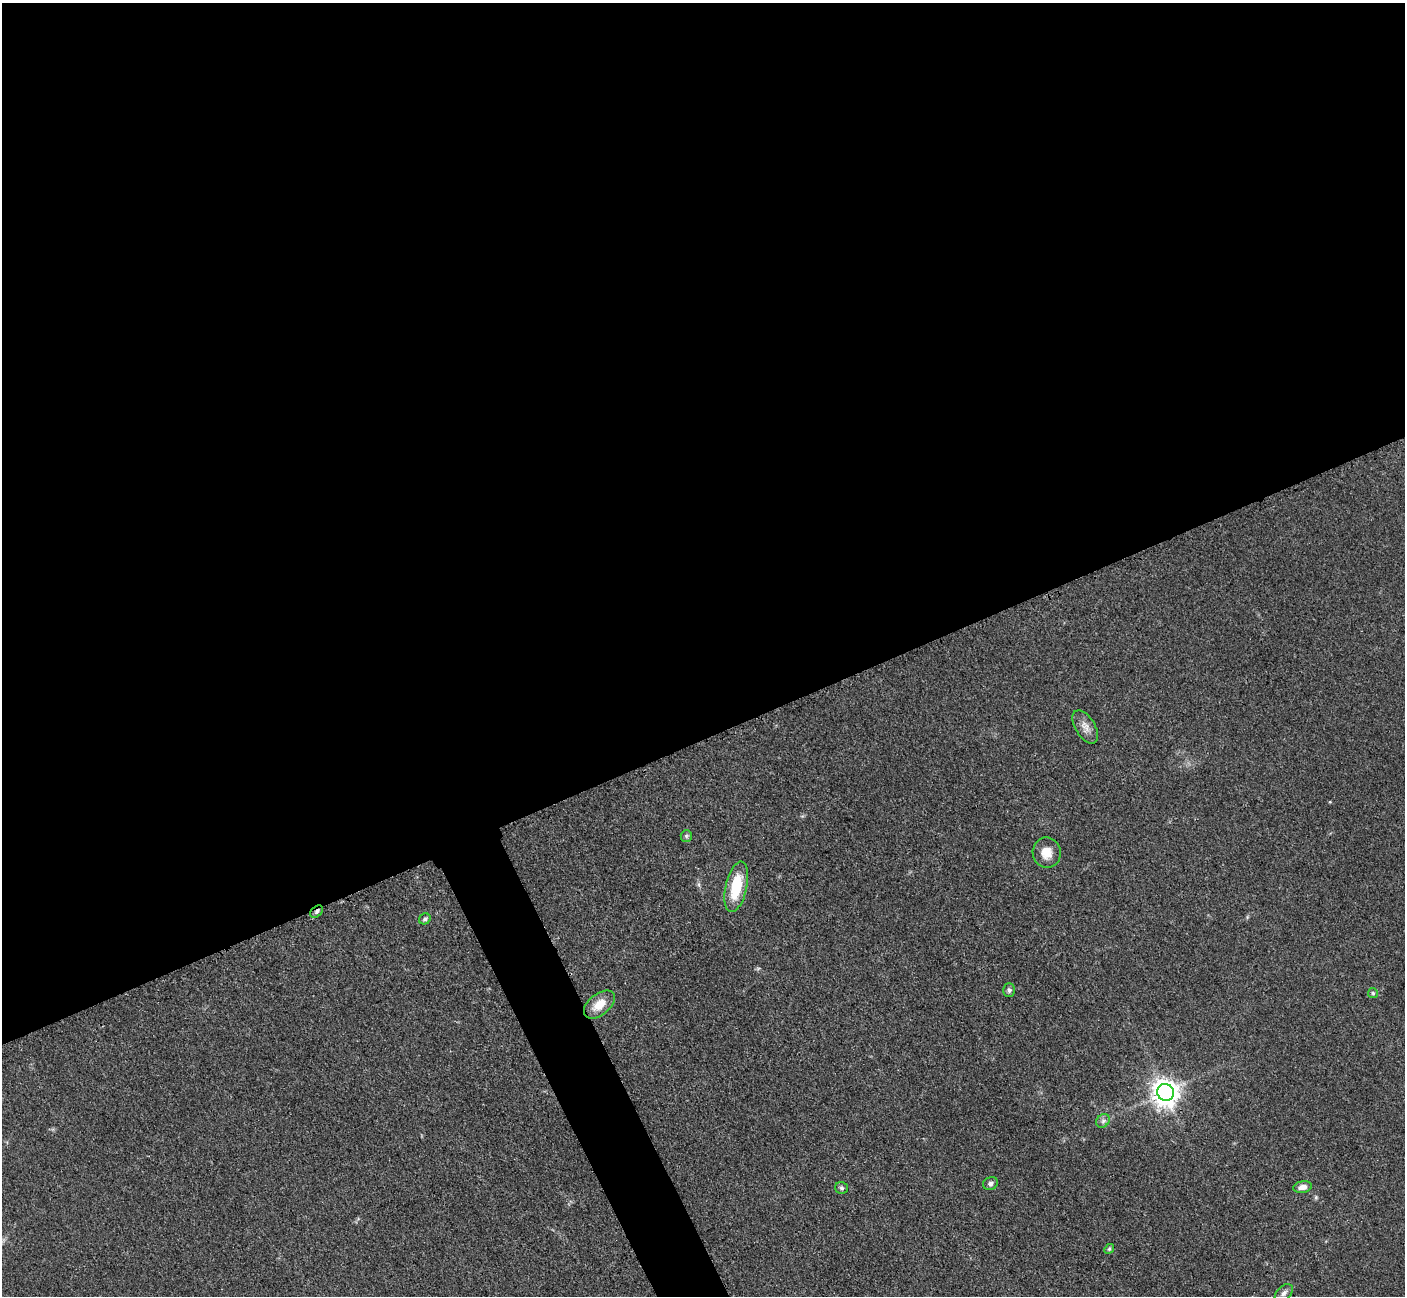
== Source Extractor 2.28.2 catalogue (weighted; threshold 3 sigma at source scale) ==
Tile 2 of 4 x 4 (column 2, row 1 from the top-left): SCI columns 1421-2823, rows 4181-5474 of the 5647 x 5638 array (HDU 1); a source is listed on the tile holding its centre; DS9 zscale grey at full resolution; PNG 1407 x 1298 px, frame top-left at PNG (2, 3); each listed source drawn as its Kron ellipse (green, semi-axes under 4 px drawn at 4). Shown black and unused: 59% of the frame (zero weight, under 3 of 4 exposures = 2% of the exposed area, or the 3 px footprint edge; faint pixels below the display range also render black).
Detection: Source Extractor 2.28.2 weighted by HDU 2 'WHT'; one run over the whole footprint, this tile lists its part. Background 0.0828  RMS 0.0058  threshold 0.0259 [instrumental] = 3 sigma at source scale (4.5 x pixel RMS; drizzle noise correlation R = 1.50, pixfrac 1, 0.05/0.05 arcsec/px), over >= 5 px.
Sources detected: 16; all 16 listed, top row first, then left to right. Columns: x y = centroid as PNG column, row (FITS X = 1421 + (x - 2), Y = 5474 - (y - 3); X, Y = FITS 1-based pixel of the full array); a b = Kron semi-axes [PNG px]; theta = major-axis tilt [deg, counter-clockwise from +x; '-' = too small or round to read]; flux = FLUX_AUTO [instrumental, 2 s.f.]
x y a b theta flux
1085 727 18 9 -59 4.8
686 836 6 5 - 1
1047 853 15 14 - 7.9
736 887 26 10 77 22
317 912 7 5 42 1.6
425 919 6 5 - 1.3
1009 990 7 6 - 1.4
1373 993 5 5 - 0.8
599 1005 18 10 39 9.2
1165 1092 8 8 - 650
1103 1121 7 6 - 1.7
991 1183 8 6 25 1.6
1303 1187 9 5 9 3.6
841 1188 6 6 - 1.2
1109 1249 5 4 - 0.75
1284 1293 10 7 43 2.3
Overlapping masked pixels (flux is a lower limit): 2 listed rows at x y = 317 912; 1165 1092